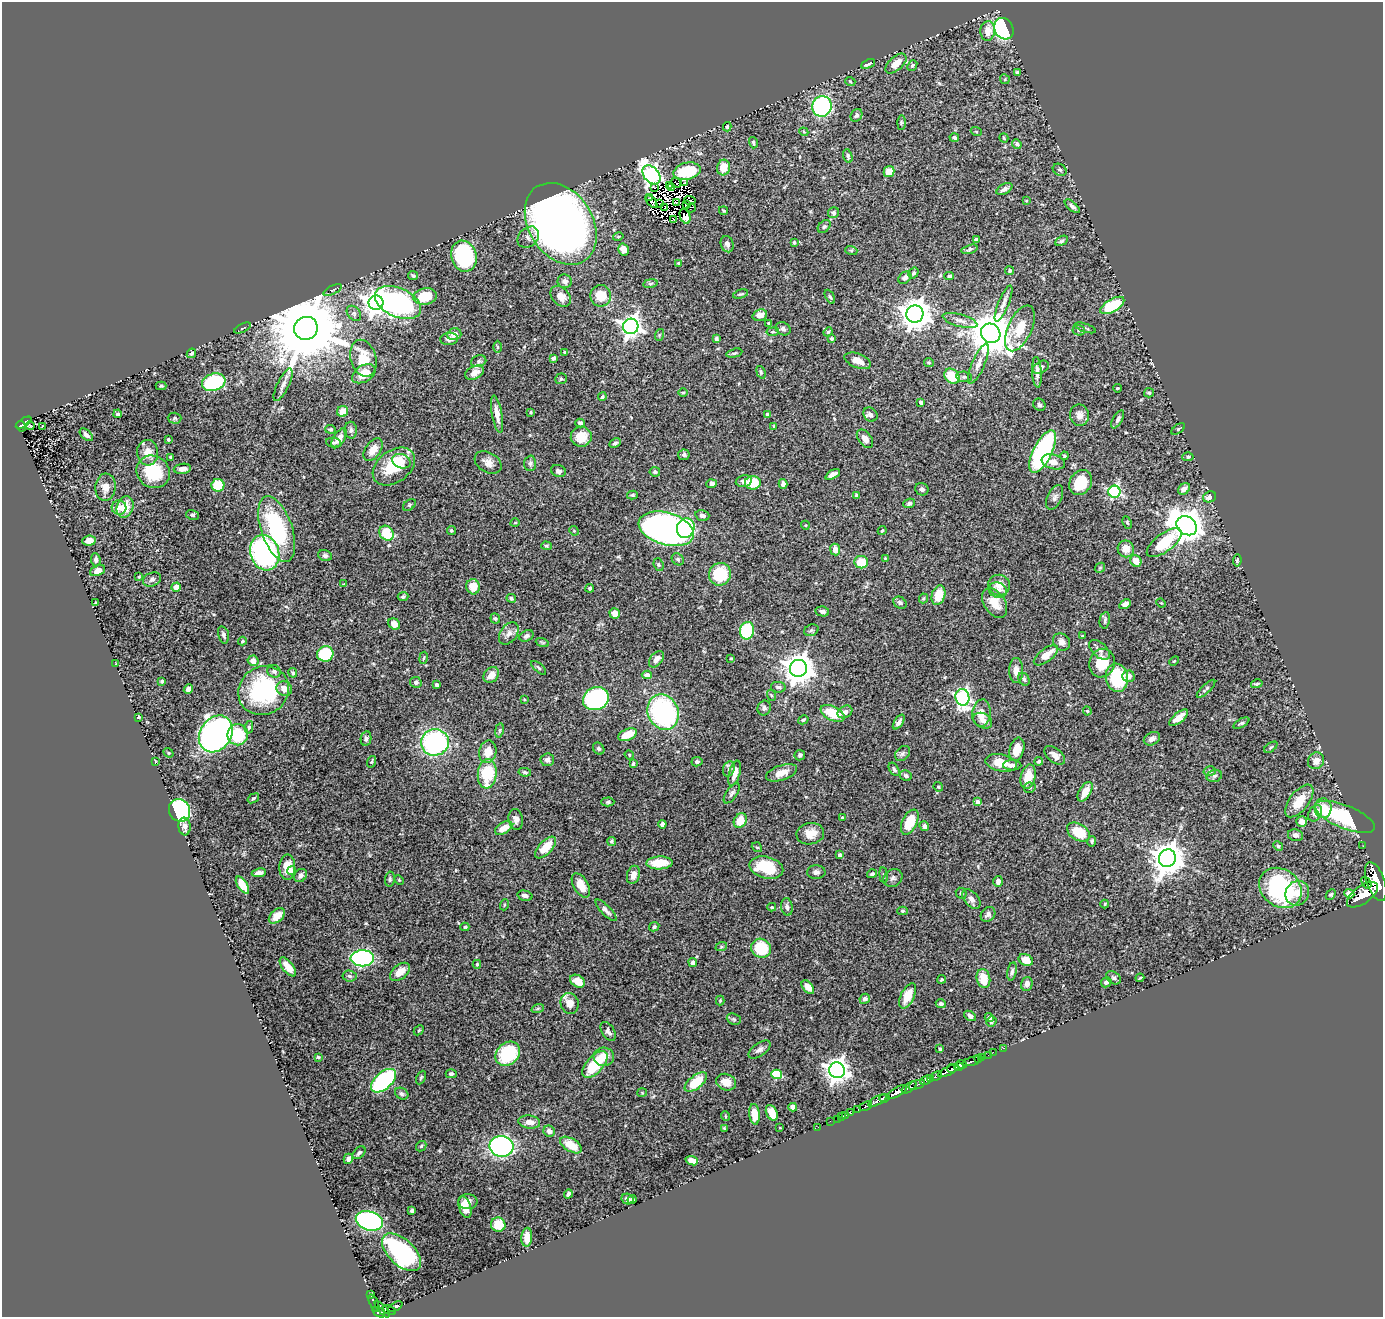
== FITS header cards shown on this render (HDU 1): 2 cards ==
NAXIS1  =                 1381
NAXIS2  =                 1315

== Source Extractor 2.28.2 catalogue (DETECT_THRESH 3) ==
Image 1381 x 1315 px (HDU 1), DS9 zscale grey, 1 PNG px = 1 image px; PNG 1385 x 1319 px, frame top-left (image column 1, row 1315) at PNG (2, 2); each listed source drawn as its Kron ellipse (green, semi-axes under 4 px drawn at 4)
Background 0.912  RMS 0.026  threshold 0.0787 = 3 sigma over >= 5 px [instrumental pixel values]
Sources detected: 498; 6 with non-positive FLUX_AUTO (blend fragments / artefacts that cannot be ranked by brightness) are neither listed nor drawn; the other 492 listed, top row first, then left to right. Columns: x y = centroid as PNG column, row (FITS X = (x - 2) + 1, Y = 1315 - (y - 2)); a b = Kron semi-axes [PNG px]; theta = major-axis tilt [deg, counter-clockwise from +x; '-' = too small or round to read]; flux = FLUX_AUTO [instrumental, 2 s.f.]
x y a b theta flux
1004 29 11 9 -62 260
988 31 10 7 86 19
868 64 7 3 25 3.8
896 64 13 6 41 22
912 65 6 4 51 2.9
1017 72 4 3 - 3.1
1005 79 5 4 - 2.6
850 81 5 3 - 1.5
822 106 10 9 - 230
856 115 7 5 55 4.4
901 123 7 4 90 2.4
727 127 4 3 - 2.1
976 131 5 3 - 1.7
804 132 5 3 - 1.9
954 138 5 4 - 4.7
1004 138 5 2 - 1.6
753 143 6 3 -74 2.8
1017 144 5 4 - 4.3
848 156 7 4 -73 3.4
723 168 8 6 80 25
1060 170 7 5 -30 3.8
687 171 14 8 13 59
889 172 6 5 - 24
651 175 10 7 -49 630
685 182 3 2 - 1.4
676 183 5 2 - 0.2
669 185 3 3 - 0.75
655 188 3 2 - 11
672 188 2 2 - 0.76
1004 189 9 5 30 6.3
650 198 2 2 - 5.4
690 200 6 2 -6 3.9
1026 201 3 2 - 1.4
651 202 7 3 -47 0.76
676 202 3 2 - 2.5
660 203 2 2 - 0.73
687 205 4 2 - 1.7
1072 206 9 4 -40 5.3
665 208 3 2 - 0.35
691 208 4 2 - 0.37
724 210 5 2 - 1.4
834 213 6 5 - 3.6
685 216 8 5 -66 6.6
673 219 2 2 - 0.53
561 224 44 32 -57 1500
824 226 7 5 48 3.4
528 237 12 9 43 9.1
618 237 5 3 - 2.2
976 240 4 3 - 4.6
1061 241 7 4 31 3.4
794 242 4 3 - 2
727 244 8 6 -74 6.1
623 249 6 5 - 16
970 249 8 4 14 3.9
851 250 6 4 -18 2.3
464 256 16 12 -71 210
678 263 3 2 - 1.4
1010 271 4 4 - 3.5
913 273 5 5 - 3.8
413 276 5 4 - 3.2
949 276 5 4 - 3.7
905 278 7 5 39 6.1
565 281 7 6 - 6.8
650 283 7 4 9 3
333 290 10 4 25 3.8
741 294 8 3 15 2.9
425 296 12 8 10 57
561 296 12 8 -46 18
601 296 11 10 - 39
830 297 7 4 -62 3.1
376 303 7 7 - 1500
398 303 24 14 -24 400
1003 303 19 5 67 10
1112 305 13 6 30 68
354 313 8 6 -50 4.7
915 314 8 8 - 2700
760 315 7 5 19 14
960 320 18 6 -16 11
769 323 3 3 - 4.4
631 326 7 7 - 1100
243 328 9 2 26 1.8
306 328 12 11 - 25000
1020 328 24 12 65 42
1085 328 11 3 -18 3
783 329 8 6 -28 5.9
1079 330 6 5 - 3.5
773 332 6 3 7 2.2
828 332 5 4 - 2
991 333 10 9 - 6800
454 334 7 6 - 15
659 335 6 4 71 2.4
449 339 9 6 6 7.8
716 339 4 3 - 3.7
831 339 4 3 - 2.6
497 347 6 4 -89 2.5
565 352 4 3 - 2
191 353 5 4 - 3.4
734 353 8 4 14 2.7
363 358 19 12 -74 45
554 358 4 3 - 5.7
479 361 8 5 20 4.2
858 361 14 7 -21 18
929 362 5 4 - 2.2
978 364 21 6 67 12
1041 367 8 5 30 5.3
761 372 6 4 -69 2.7
1037 372 15 5 -87 10
474 373 10 6 26 15
364 374 13 8 31 30
952 376 8 6 -45 50
964 377 8 5 -8 4.1
561 379 6 5 - 3.2
214 382 12 8 18 160
283 385 18 6 64 9.7
161 386 5 4 - 2.4
1118 388 4 2 - 1.7
683 392 5 3 - 1.8
1149 393 5 4 - 2.4
602 397 4 4 - 2.5
921 402 4 3 - 4.2
1039 405 6 5 - 3.6
343 411 6 5 - 22
531 412 3 2 - 1.6
118 414 4 3 - 3.2
497 414 19 5 -79 16
768 414 4 3 - 8.5
870 415 7 6 - 6.4
1079 415 11 9 -81 11
175 418 7 5 -2 3.3
1118 419 10 4 60 5
24 423 9 3 33 100
580 423 5 4 - 4.3
21 426 5 4 - 100
30 426 4 2 - 0.98
42 426 3 2 - 4.9
774 426 3 3 - 1.6
330 429 5 3 - 2.3
1178 429 8 4 35 2.7
351 430 8 6 -87 5.7
86 435 8 4 -41 5.1
581 437 10 10 - 29
339 438 11 5 58 12
168 439 3 3 - 2.9
865 439 10 6 -52 11
333 442 7 5 -4 4.2
615 443 6 4 26 3.3
373 450 12 7 55 19
1043 451 23 9 64 260
148 453 13 10 -83 20
684 455 6 5 - 4.6
1064 456 4 3 - 2.3
171 457 4 3 - 3.2
1188 457 5 4 - 2.9
401 461 9 7 -20 8.8
488 462 14 10 -30 13
1053 462 12 7 -16 13
530 463 8 6 86 4.3
394 466 23 16 36 75
182 469 9 5 7 8.7
558 471 7 6 - 5.6
153 472 17 15 -36 76
655 472 5 4 - 4.1
833 474 8 4 29 8.2
744 481 8 5 11 8.2
753 483 8 6 0 48
1081 483 13 10 57 51
712 484 5 4 - 9.1
783 484 5 4 - 5.4
218 485 6 6 - 52
105 487 14 10 85 14
922 489 7 6 - 5.2
1184 489 7 5 39 9.5
1114 492 6 6 - 220
632 495 5 4 - 2.4
856 495 4 4 - 3.9
1055 497 13 7 66 7.3
1209 497 7 5 21 8
909 503 6 4 24 4.7
409 505 7 5 37 3.1
125 507 11 8 70 31
119 508 7 7 - 12
193 515 6 5 - 2.7
702 515 7 5 -16 5.7
1127 522 6 4 -63 2.3
515 523 5 3 - 1.3
805 525 4 3 - 1.3
1187 526 11 8 -38 3100
686 528 10 8 68 110
277 529 34 15 -71 170
666 529 28 16 -16 930
451 530 4 4 - 2.8
574 531 5 4 - 1.9
882 531 4 3 - 2
387 533 8 6 -52 60
89 541 7 5 6 12
1164 543 21 9 37 79
546 546 5 4 - 2.2
835 549 6 5 - 18
1126 549 8 8 - 17
265 553 18 14 -73 400
325 556 7 5 -21 4.4
885 558 2 2 - 1.1
678 559 6 5 - 2.9
96 560 7 5 -85 5.1
1237 560 6 3 84 2.7
1136 561 6 5 - 21
861 562 7 6 - 36
659 565 6 5 - 2.6
1100 568 6 4 46 2.2
97 571 8 5 22 11
720 574 11 11 - 79
139 577 3 2 - 1.5
152 579 9 6 24 5.6
344 584 4 3 - 1.5
999 585 11 10 - 20
176 587 5 4 - 10
473 587 7 6 - 27
590 588 4 4 - 3.3
998 590 9 7 -17 8.3
938 595 10 6 73 35
403 597 5 4 - 3.8
511 598 5 4 - 3.4
923 598 5 4 - 2.3
95 603 3 3 - 1.9
900 603 7 5 -38 3.5
995 603 16 10 -57 27
1161 603 5 3 - 1.4
1125 604 6 4 29 8.6
822 611 7 5 -11 4.6
615 613 5 5 - 15
495 618 5 4 - 3
1105 620 8 5 80 3.7
394 624 6 5 - 14
811 630 7 5 21 3.7
747 631 9 7 79 120
509 633 12 8 54 9.8
223 635 9 5 -75 4.5
526 636 7 5 27 6.1
1083 636 3 2 - 2
242 641 4 4 - 1.7
542 642 6 4 -19 2.4
1061 642 9 8 - 11
1099 650 12 7 -43 8.5
325 654 8 7 - 90
1046 655 14 6 37 25
424 658 6 3 80 1.8
731 658 3 2 - 1.5
656 659 9 6 50 12
253 661 5 5 - 13
1174 661 5 3 - 1.6
1102 663 14 12 70 46
116 664 3 2 - 0.97
539 668 9 4 -41 2.9
798 668 8 8 - 2800
1016 670 12 7 -90 13
274 671 7 6 - 5.7
293 673 5 4 - 3.2
491 675 9 7 49 15
647 675 5 4 - 9.9
1128 676 6 5 - 9.6
1117 678 14 11 -81 110
1024 679 7 5 -60 4
162 681 3 3 - 3.4
416 682 6 5 - 4.3
1257 684 6 3 14 2.8
437 685 4 3 - 4.7
778 687 7 5 -9 5.1
188 689 5 4 - 9
284 689 8 7 - 15
1206 689 12 4 44 4
263 691 26 23 35 190
771 695 6 3 -71 2
962 697 8 7 - 380
596 699 13 11 24 250
524 700 3 2 - 1.6
764 708 7 6 - 4.9
1087 711 4 4 - 2
663 712 18 15 -65 280
845 712 8 6 30 7.8
833 713 13 7 -26 55
981 713 14 9 84 17
139 717 3 3 - 2.9
1179 718 11 5 39 17
803 720 5 4 - 2.5
983 721 10 7 -29 9.6
899 722 8 4 55 7.3
1241 723 9 4 29 3.6
249 727 6 4 81 2.9
499 730 7 3 80 2.3
216 734 19 15 56 940
238 735 10 10 - 69
628 735 10 5 22 33
366 738 7 5 79 4.4
1152 739 8 6 28 7.5
435 742 14 13 - 260
1271 747 7 4 35 2.3
599 749 6 5 - 4.3
1017 749 12 7 75 28
488 752 11 8 75 25
168 753 5 4 - 1.9
903 753 8 6 46 5
629 755 5 4 - 1.9
800 755 5 5 - 3.6
1055 755 12 7 -41 10
547 760 7 6 - 6.9
155 761 3 2 - 1.1
1039 761 4 3 - 3
1316 761 9 7 48 13
371 762 6 4 71 2.4
697 762 5 4 - 4.2
1001 763 16 8 -12 30
633 764 3 3 - 2.9
1012 765 9 5 -3 7.4
729 769 8 5 69 4.8
894 769 7 4 -58 4.2
1210 771 6 4 14 3.4
525 772 6 4 -9 3.4
735 773 13 5 75 17
781 773 16 7 18 19
487 774 15 9 84 84
906 776 6 5 - 3.6
1214 776 8 5 16 4.8
1028 777 12 7 77 30
938 787 5 4 - 2
1030 788 6 5 - 2.9
1085 792 11 6 59 23
732 793 11 5 55 5.1
253 798 6 4 36 2.5
1299 801 19 9 52 33
608 802 6 4 1 3.1
977 802 4 4 - 9.3
1323 808 10 8 -88 35
179 810 12 10 -62 300
1315 813 9 6 57 13
1345 817 32 11 -22 160
842 818 4 3 - 2.4
516 819 11 7 -79 9.2
740 820 8 6 55 32
1302 821 5 5 - 11
910 822 13 7 65 49
662 824 4 4 - 6.2
924 826 5 4 - 7.3
185 827 9 6 -82 9
504 828 9 5 31 22
1078 832 12 8 -31 48
810 834 14 10 8 23
1295 835 8 6 -12 5.5
1092 841 5 4 - 2.8
612 842 5 4 - 2.9
1278 846 5 4 - 2.1
1363 846 2 2 - 9
546 847 13 6 46 36
757 847 5 4 - 2.7
840 855 4 3 - 6.7
1167 858 9 8 - 3200
659 863 13 6 2 39
287 867 13 8 88 22
766 868 17 10 -14 79
291 871 5 4 - 8.4
816 872 9 7 1 6.9
259 873 7 4 9 7.7
872 874 5 4 - 3.7
300 875 7 6 - 7.3
633 875 9 6 75 13
884 875 8 4 -82 2.6
893 878 10 8 34 5.4
390 879 7 5 81 3
399 880 5 3 - 1.7
998 881 5 4 - 6.8
1376 881 20 9 -71 7300
1366 883 6 4 -55 460
242 885 10 5 -57 35
581 885 13 7 -60 23
1280 888 23 18 -37 220
961 893 6 5 - 3.6
1297 893 13 11 58 21
1331 894 6 4 47 2.2
1349 894 5 4 - 15
1362 895 18 8 36 5100
525 896 8 5 -13 5.9
971 899 11 7 -49 8.4
1105 904 4 4 - 1.5
504 905 5 3 - 1.5
772 907 4 3 - 2
787 907 9 5 -82 5.6
606 910 14 4 -46 6.5
903 911 5 4 - 3
988 914 8 6 47 6
277 916 9 6 41 19
465 927 4 4 - 2.4
654 927 5 4 - 3.3
721 947 6 4 19 2.3
761 948 10 9 - 66
362 958 12 8 0 390
1026 960 7 5 -25 21
693 963 4 4 - 8.2
477 964 4 3 - 1.9
288 967 11 5 -51 20
1012 971 9 4 79 4.3
400 972 11 7 38 21
349 976 7 5 -6 4.3
983 978 10 6 -78 31
1114 978 8 5 -36 4
1140 978 4 3 - 1.9
942 979 4 4 - 2.2
578 981 8 5 -32 17
1106 982 5 5 - 5.8
1027 984 7 6 - 8.7
808 987 8 5 -52 16
908 996 13 6 64 26
865 999 5 5 - 6.1
720 1001 5 4 - 1.9
570 1003 10 9 - 17
941 1003 5 4 - 4.8
538 1008 6 4 19 2.6
970 1016 6 4 -32 6.5
989 1018 4 3 - 5.2
734 1019 7 5 -22 3.4
991 1021 5 4 - 3
419 1030 6 4 45 2.1
608 1031 10 6 -58 6.7
1004 1048 2 2 - 15
940 1049 3 3 - 2.7
759 1050 13 6 34 6.6
993 1052 2 2 - 14
508 1054 13 11 43 110
988 1055 2 2 - 18
318 1057 4 4 - 2
604 1057 10 9 - 20
982 1057 2 2 - 19
978 1059 3 2 - 22
972 1061 9 2 16 97
961 1064 5 4 - 930
595 1065 16 8 49 74
959 1067 5 3 - 690
952 1068 4 3 - 660
837 1070 8 8 - 1500
948 1071 11 3 26 2200
451 1074 5 4 - 3.8
776 1074 5 5 - 86
936 1076 6 3 24 170
421 1077 7 4 63 3
930 1078 3 3 - 340
926 1080 6 3 30 880
383 1081 15 8 43 250
696 1082 13 6 39 56
726 1082 10 8 -23 19
917 1085 9 3 18 430
909 1087 8 4 36 510
897 1092 11 4 29 3000
642 1093 5 3 - 1.6
402 1094 7 5 -32 3.6
884 1098 5 3 - 450
877 1101 10 4 28 540
866 1106 7 3 24 230
793 1107 4 4 - 21
858 1110 3 2 - 23
772 1113 8 5 -65 28
850 1113 4 3 - 49
754 1114 10 5 -84 20
846 1115 2 2 - 10
725 1116 5 3 - 1.3
841 1117 3 2 - 15
837 1119 2 2 - 7.7
830 1121 2 2 - 10
529 1122 11 6 -7 13
818 1127 2 2 - 8.3
724 1128 4 3 - 1.6
780 1128 3 2 - 0.99
549 1131 6 5 - 6.7
571 1145 12 6 -31 35
421 1146 6 4 47 2.8
501 1146 12 10 -9 410
359 1153 8 5 43 4.9
348 1159 5 4 - 6.9
692 1161 6 4 -22 10
568 1194 5 3 - 4.1
628 1199 6 5 - 6.3
632 1200 5 4 - 4.9
468 1202 10 7 0 9
465 1207 11 6 -74 17
412 1211 4 3 - 4.2
369 1221 14 9 -17 400
498 1225 7 7 - 33
527 1237 9 5 85 19
402 1252 24 13 -43 290
371 1295 4 3 - 46
374 1303 9 3 -65 110
395 1307 8 3 28 260
382 1309 10 3 -48 470
389 1310 7 3 -23 100
379 1312 7 4 -35 630
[6 non-positive-flux detections neither listed nor drawn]